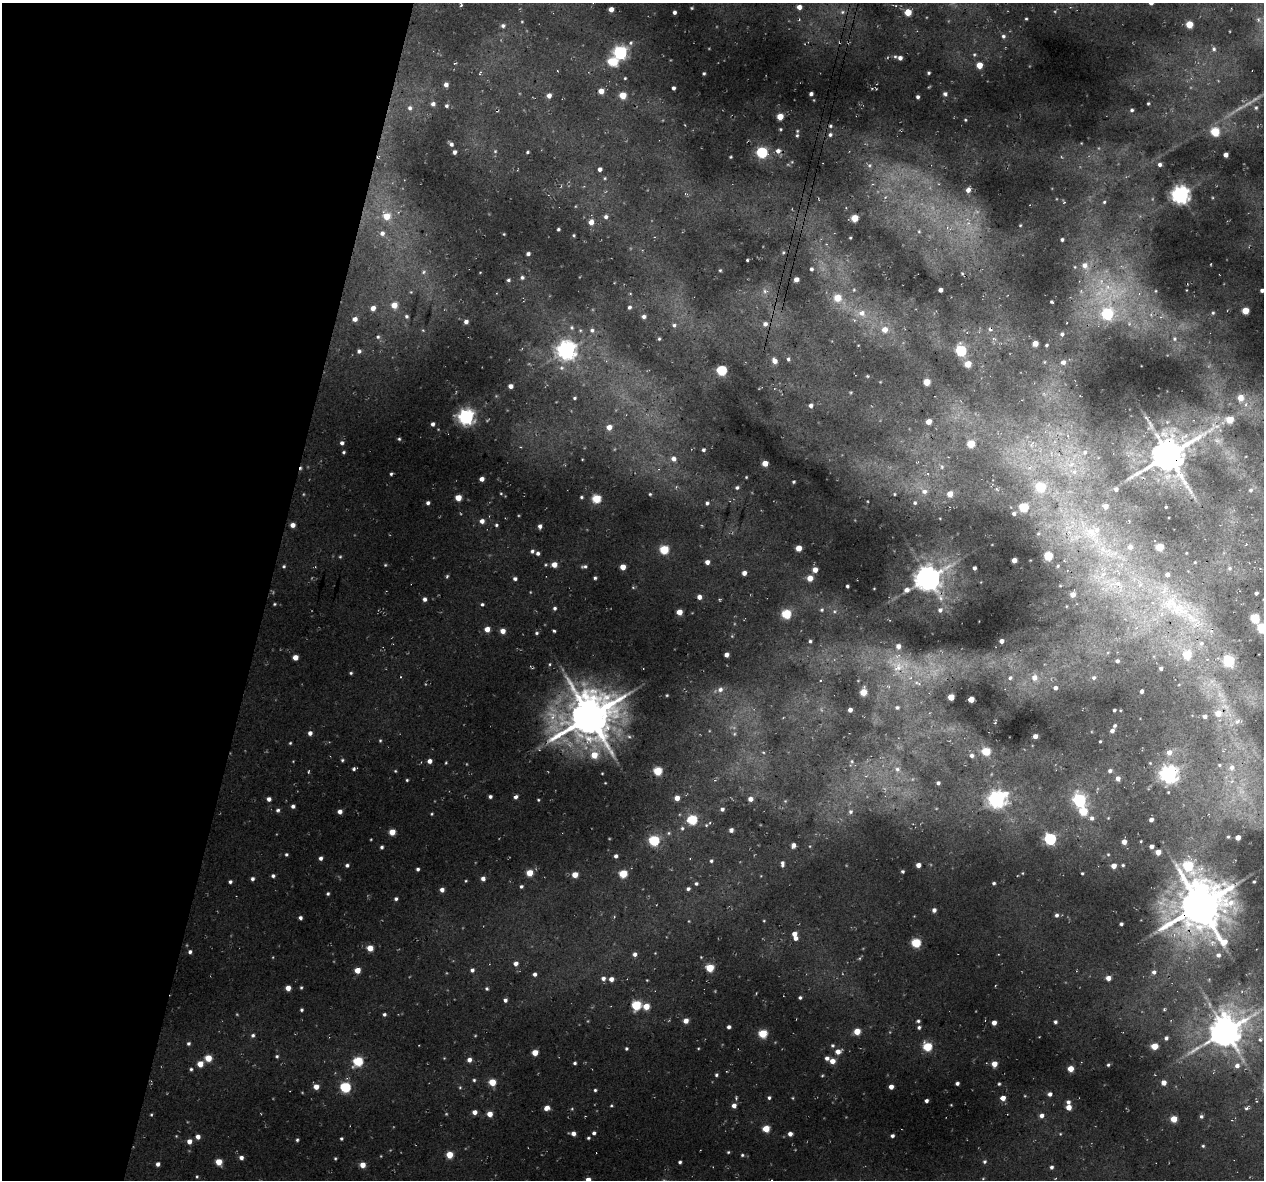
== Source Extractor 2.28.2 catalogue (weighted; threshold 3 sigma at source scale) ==
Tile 9 of 4 x 4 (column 1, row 3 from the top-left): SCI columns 23-1284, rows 1501-2678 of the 5081 x 5296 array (HDU 1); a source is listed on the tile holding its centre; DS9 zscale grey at full resolution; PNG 1266 x 1182 px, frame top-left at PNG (2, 3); no overlay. Shown black and unused: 21% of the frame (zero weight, under 3 of 4 exposures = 4% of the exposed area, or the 3 px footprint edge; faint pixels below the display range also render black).
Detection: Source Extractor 2.28.2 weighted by HDU 2 'WHT'; one run over the whole footprint, this tile lists its part. Background 0.0957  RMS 0.016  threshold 0.0727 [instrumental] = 3 sigma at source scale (4.5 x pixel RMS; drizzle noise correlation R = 1.50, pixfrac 1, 0.0396/0.0396 arcsec/px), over >= 5 px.
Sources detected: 356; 1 cosmic-ray / hot-pixel residue — not listed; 3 inside a brighter listed object's ellipse — not listed separately; the other 352 listed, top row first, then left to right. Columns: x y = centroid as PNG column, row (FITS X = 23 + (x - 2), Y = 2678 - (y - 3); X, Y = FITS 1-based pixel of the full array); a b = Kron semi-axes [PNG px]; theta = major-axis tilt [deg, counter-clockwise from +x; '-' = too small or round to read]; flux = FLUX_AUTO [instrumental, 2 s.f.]
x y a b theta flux
799 7 4 4 - 6.8
611 9 4 4 - 7.3
674 12 3 3 - 2.9
908 12 5 4 - 20
1189 24 4 4 - 21
503 26 5 4 - 2.4
1003 36 4 4 - 1.9
1214 49 5 4 - 2.1
620 52 6 5 - 220
900 58 5 4 - 4
613 62 8 5 -7 40
979 65 4 4 - 16
704 73 4 3 - 1.3
929 73 4 3 - 1.3
446 85 5 4 - 4.7
673 88 4 3 - 2.6
601 91 4 4 - 9.3
811 94 3 3 - 2.8
945 94 5 4 - 2.2
549 95 4 4 - 5.7
623 95 4 4 - 18
918 97 3 3 - 2.2
433 104 5 5 - 3.6
447 106 5 4 - 2
410 108 6 5 - 3.1
1132 110 4 3 - 1.9
780 116 4 4 - 16
1215 132 5 5 - 44
797 135 4 3 - 1.3
830 135 5 4 - 2.4
451 144 5 4 - 2.8
778 151 6 6 - 4.4
455 152 4 3 - 2.5
527 152 4 3 - 1.3
762 152 5 5 - 84
1226 155 4 4 - 6.1
1160 164 4 4 - 3.1
600 169 3 3 - 4
968 190 5 5 - 5.8
1180 195 6 6 - 490
1104 202 4 3 - 1.4
387 216 6 6 - 16
606 217 5 5 - 2.7
854 218 4 4 - 24
591 222 5 4 - 7.7
558 229 4 3 - 1.4
382 233 6 5 - 4.1
1062 240 4 3 - 2
528 254 4 3 - 2.5
1084 265 7 6 - 6.4
811 269 4 3 - 2.1
522 277 5 4 - 2.3
796 279 4 4 - 6.4
508 280 4 4 - 1.9
940 290 4 4 - 4.5
1262 290 3 3 - 3
837 298 6 6 - 19
394 305 5 5 - 13
629 307 4 4 - 2.4
373 308 5 4 - 6.5
1245 311 4 4 - 22
862 313 7 6 - 5.4
1107 314 5 5 - 87
406 316 5 4 - 2
644 317 4 4 - 3.1
355 319 5 5 - 4.6
466 322 4 4 - 4.1
765 324 6 5 - 3.6
674 325 5 4 - 2
885 329 6 6 - 9.5
592 330 5 4 - 2.5
1062 334 4 4 - 2.2
378 337 4 3 - 1.5
1035 343 4 4 - 12
1046 345 4 3 - 1.4
567 350 6 6 - 560
359 351 4 4 - 2.4
961 351 5 5 - 94
788 359 4 4 - 1.9
775 361 5 5 - 6.9
1063 362 5 4 - 4.2
968 364 5 5 - 15
722 370 5 5 - 74
927 382 4 4 - 20
510 386 4 4 - 5.1
574 398 4 3 - 1.5
1240 398 6 6 - 10
811 406 4 4 - 3.4
466 417 6 6 - 340
1230 420 5 5 - 23
929 421 5 4 - 8
433 424 4 3 - 3
609 427 5 5 - 7
342 443 4 4 - 3
971 444 5 4 - 26
703 450 4 3 - 1.9
344 452 5 3 - 1.4
1085 452 6 5 - 2.9
1168 455 9 8 - 2800
673 459 6 5 - 5.3
765 463 4 4 - 14
391 474 4 3 - 1.5
1137 474 7 4 2 3.3
482 479 4 4 - 5.6
793 482 4 3 - 1.4
737 487 5 3 - 1.8
1041 487 5 5 - 46
1116 489 4 3 - 2.5
1250 490 4 4 - 1.6
924 491 7 6 - 5.6
950 494 5 5 - 12
581 497 4 3 - 1.4
458 498 4 4 - 15
596 499 5 5 - 39
428 503 4 3 - 2.7
707 503 4 4 - 2.1
915 503 5 4 - 2.1
1106 506 4 4 - 5.8
1024 507 5 5 - 39
1014 513 3 3 - 2.2
482 521 5 5 - 4.7
293 525 4 4 - 5.9
496 525 4 3 - 1.4
540 526 5 5 - 3.4
1091 532 8 8 - 8.6
1130 547 5 4 - 3.7
1159 547 4 4 - 28
799 548 4 4 - 13
664 550 5 5 - 44
532 551 4 4 - 2.3
538 553 5 4 - 2.8
1048 556 5 4 - 43
1014 560 4 4 - 7.4
707 562 4 4 - 5
554 565 4 4 - 9.9
585 566 6 4 0 2.1
623 567 4 4 - 11
974 568 3 3 - 2.2
815 570 4 4 - 8.6
744 573 4 4 - 5.2
1167 574 5 4 - 4.1
810 578 5 5 - 11
928 578 7 7 - 1300
515 579 4 3 - 2.3
847 586 3 3 - 1.7
906 590 5 5 - 4.5
1256 593 3 3 - 1.9
1073 594 5 4 - 6.2
699 597 4 4 - 5.3
424 599 4 4 - 2.9
482 604 4 3 - 1.6
555 608 4 4 - 2
940 610 4 3 - 2.7
679 612 4 4 - 10
786 614 5 5 - 55
1255 618 5 5 - 44
1262 628 5 5 - 47
487 629 4 4 - 8.6
503 631 5 4 - 6.9
537 633 5 3 - 1.5
810 641 4 3 - 1.5
1001 641 4 3 - 3.9
898 646 5 5 - 5.2
726 655 4 3 - 4.5
1187 655 6 6 - 28
295 657 4 4 - 9
1117 661 4 4 - 2.5
1229 661 5 5 - 83
1161 668 4 3 - 2.7
351 673 5 3 - 1.3
1034 677 7 6 - 6.6
1010 678 5 4 - 1.9
1094 678 5 4 - 2.1
1055 688 4 4 - 3.3
720 689 7 6 - 3.8
1142 691 3 3 - 2.3
863 692 5 4 - 21
951 697 4 4 - 17
971 699 4 4 - 11
897 707 4 4 - 2.1
850 710 4 3 - 4.6
1114 710 3 2 - 1.3
1218 713 7 6 - 10
1205 716 4 4 - 3
589 717 13 11 50 3700
1112 731 4 4 - 2.9
310 733 5 4 - 4.1
1035 736 4 4 - 5.1
986 751 5 5 - 36
1169 752 6 5 - 6.2
594 755 6 6 - 15
972 755 5 5 - 3.4
430 761 5 4 - 3.9
1232 767 7 6 - 6.3
353 769 4 3 - 1.8
897 769 6 4 -44 2.3
658 771 5 4 - 38
1110 771 4 4 - 2.4
1169 774 6 6 - 410
1118 778 4 4 - 4.8
407 780 3 3 - 1.1
938 783 3 3 - 2.1
490 796 4 3 - 2.3
516 797 5 4 - 3
677 798 4 4 - 7.1
269 799 4 4 - 4
750 799 5 5 - 5.8
997 799 6 6 - 380
1079 800 6 5 - 160
293 806 4 4 - 2.7
722 809 5 4 - 2.9
278 810 5 4 - 2
1083 811 5 5 - 34
340 812 4 4 - 4.8
1092 818 5 5 - 2.6
692 820 5 5 - 61
1151 820 4 3 - 3.6
731 830 5 4 - 3.4
392 832 4 4 - 13
1238 837 4 4 - 7.6
1050 839 5 5 - 140
654 840 5 5 - 74
1124 842 4 4 - 5.1
794 845 6 4 78 3.4
1151 846 4 3 - 2.7
381 847 4 3 - 2.1
1158 852 4 4 - 12
286 854 4 3 - 1.5
616 856 4 3 - 2.6
321 858 4 4 - 2.7
711 861 4 3 - 1.6
782 864 7 4 -85 2.9
347 865 4 3 - 2.3
918 865 4 4 - 6.2
1114 866 4 4 - 6.7
1188 866 5 5 - 59
418 869 4 3 - 2.1
902 871 4 3 - 1.5
529 873 5 4 - 17
1082 873 3 2 - 1
623 874 5 4 - 33
575 875 4 4 - 12
273 876 4 4 - 2.2
483 878 5 5 - 3.3
252 879 4 4 - 2.3
230 882 4 3 - 2.1
1254 882 3 2 - 1
696 883 4 3 - 1.8
994 883 4 3 - 1.6
521 886 4 4 - 1.7
688 889 4 4 - 2.3
442 890 4 4 - 4.4
328 894 4 3 - 1.6
396 899 4 3 - 2
1231 903 9 8 - 11
1200 906 14 11 -65 3600
934 910 4 4 - 3.7
1056 915 5 4 - 2.8
300 918 4 4 - 2.5
1121 924 3 3 - 1.8
1167 925 32 8 30 24
794 934 5 4 - 6
916 943 5 5 - 57
370 948 4 4 - 14
190 952 4 3 - 2.4
635 954 5 5 - 3.3
1218 955 5 5 - 3.4
516 963 5 4 - 4.6
710 968 5 4 - 33
357 970 4 4 - 12
472 970 4 4 - 2.7
1154 972 5 4 - 2.8
535 974 4 4 - 3
603 978 5 5 - 3.3
1108 978 4 4 - 7.5
611 979 4 4 - 5.3
288 988 4 4 - 7.8
800 998 4 3 - 1.8
505 1000 4 4 - 2.8
636 1005 5 5 - 52
646 1006 5 5 - 15
301 1010 4 3 - 1.5
384 1014 4 3 - 1.7
686 1021 4 4 - 7.3
918 1021 4 4 - 1.7
1055 1022 3 3 - 2.1
994 1023 4 3 - 5.9
729 1027 4 3 - 2.8
919 1027 4 4 - 1.9
857 1031 4 4 - 18
1225 1031 9 8 - 2100
763 1034 5 5 - 38
253 1035 4 4 - 2
1166 1038 4 4 - 2.3
1260 1040 4 3 - 1.9
188 1043 5 4 - 1.9
1155 1046 5 4 - 18
927 1047 5 5 - 48
626 1049 4 3 - 1.5
838 1051 5 5 - 6.2
535 1052 4 4 - 12
277 1056 5 3 - 1.3
208 1058 5 4 - 20
827 1058 6 4 -5 3.4
469 1060 5 4 - 4.9
358 1061 5 5 - 60
832 1061 6 5 - 7.6
575 1063 4 3 - 1.7
200 1064 5 5 - 12
994 1064 4 4 - 11
1108 1065 4 4 - 1.4
1237 1066 5 5 - 4.3
191 1069 4 3 - 1.5
1070 1069 5 4 - 11
716 1075 5 3 - 1.6
474 1080 4 3 - 1.4
492 1082 5 4 - 21
957 1083 3 3 - 2.4
1164 1083 4 4 - 6.7
316 1087 5 5 - 8.4
345 1087 5 5 - 81
891 1087 4 4 - 6.5
595 1090 4 3 - 1.4
1050 1094 4 4 - 3.1
769 1098 4 3 - 1.7
1003 1098 4 4 - 7.4
926 1101 3 3 - 2.7
734 1105 5 4 - 4.7
1069 1107 5 5 - 8.5
546 1108 5 5 - 6
475 1112 5 4 - 5
490 1114 4 4 - 9.5
1041 1116 5 4 - 4.5
1174 1119 4 4 - 18
766 1129 4 4 - 22
573 1133 5 4 - 5
594 1133 3 3 - 2.2
790 1134 4 4 - 4.5
892 1136 4 3 - 2.3
198 1137 5 4 - 4.9
341 1138 4 3 - 1.4
189 1141 5 5 - 5.5
449 1155 4 4 - 20
742 1155 4 3 - 1.3
241 1158 4 4 - 4.1
219 1162 4 4 - 16
680 1162 3 3 - 1.8
984 1162 4 4 - 1.7
158 1164 4 4 - 3.4
363 1165 4 4 - 10
1051 1167 4 4 - 2.4
588 1180 4 4 - 6.3
Overlapping masked pixels (flux is a lower limit): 2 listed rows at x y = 1168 455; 1200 906
Isophote crosses this tile's border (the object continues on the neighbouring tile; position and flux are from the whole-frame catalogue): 2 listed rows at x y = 1262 628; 588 1180
Unlisted compact peaks at least as high as the median listed source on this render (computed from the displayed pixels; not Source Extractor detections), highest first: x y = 595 578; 554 631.